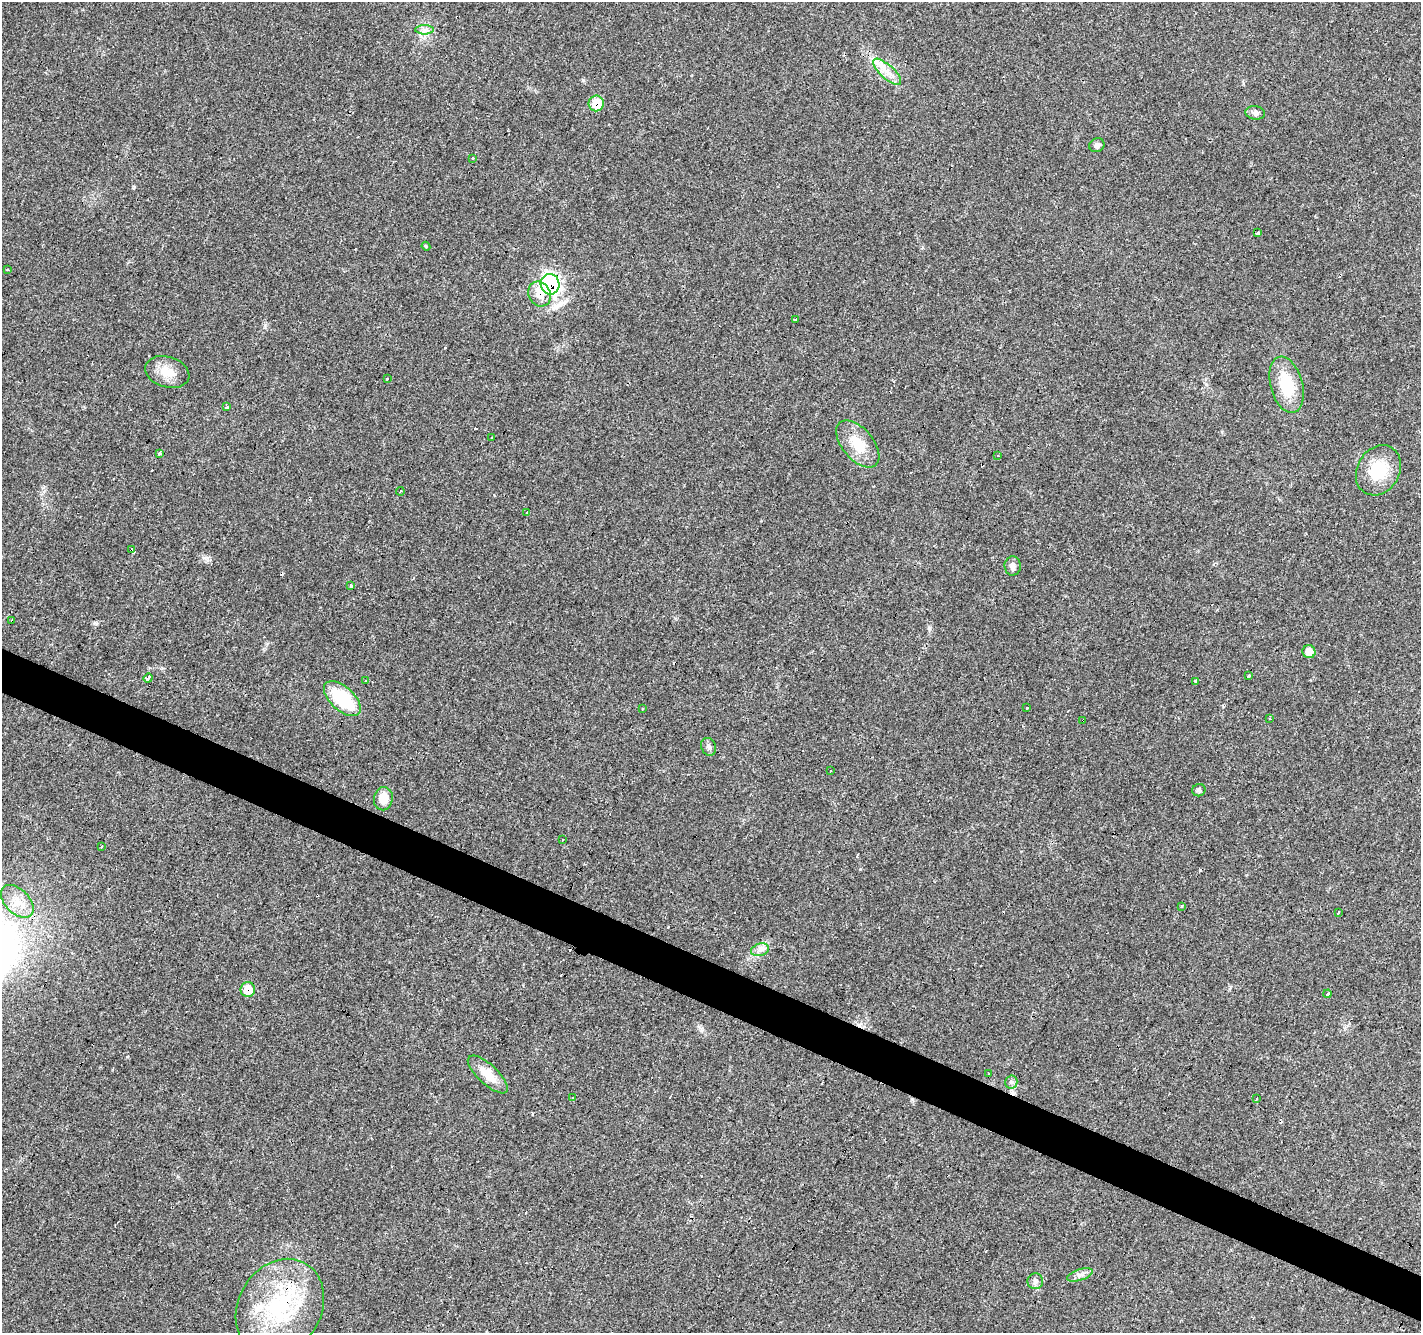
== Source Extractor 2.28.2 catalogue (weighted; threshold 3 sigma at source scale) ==
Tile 6 of 4 x 4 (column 2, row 2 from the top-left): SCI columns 1421-2839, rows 2865-4195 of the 5684 x 5795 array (HDU 1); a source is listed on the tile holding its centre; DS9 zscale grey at full resolution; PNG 1423 x 1335 px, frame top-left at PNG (2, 2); each listed source drawn as its Kron ellipse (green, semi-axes under 4 px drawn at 4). Shown black and unused: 3% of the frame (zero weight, under 3 of 4 exposures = <1% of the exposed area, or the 3 px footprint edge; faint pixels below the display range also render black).
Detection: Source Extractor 2.28.2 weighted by HDU 2 'WHT'; one run over the whole footprint, this tile lists its part. Background 0.04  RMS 0.0035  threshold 0.0158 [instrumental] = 3 sigma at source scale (4.5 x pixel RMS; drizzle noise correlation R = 1.50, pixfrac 1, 0.0396/0.0396 arcsec/px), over >= 5 px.
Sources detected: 82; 24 cosmic-ray / hot-pixel residue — neither listed nor drawn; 1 inside a brighter listed object's ellipse — not listed separately; the other 57 listed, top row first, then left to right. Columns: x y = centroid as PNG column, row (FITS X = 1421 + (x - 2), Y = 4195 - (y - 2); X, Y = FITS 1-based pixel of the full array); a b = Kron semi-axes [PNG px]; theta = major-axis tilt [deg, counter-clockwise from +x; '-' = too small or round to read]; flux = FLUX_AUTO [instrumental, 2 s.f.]
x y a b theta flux
425 30 9 4 0 1.2
887 72 18 6 -42 3.6
596 103 8 7 - 9.7
1255 113 10 6 -10 1.2
1097 145 8 6 31 1.2
472 158 3 3 - 1.3
1257 233 4 3 - 3.1
426 246 4 4 - 0.35
8 270 3 2 - 0.38
550 284 10 9 - 99
540 294 13 11 -62 4.5
795 319 4 3 - 0.68
167 372 22 15 -17 6
387 379 3 3 - 1.2
1287 385 29 16 -75 14
227 407 3 3 - 2.3
492 438 3 3 - 1.3
858 444 28 15 -50 9.3
159 453 4 3 - 0.91
998 455 3 3 - 1.1
1378 470 26 21 59 13
400 491 4 2 - 0.38
527 513 3 3 - 0.68
132 549 4 3 - 8.2
1013 566 9 8 - 1.7
351 585 4 3 - 2.2
12 621 3 3 - 0.87
1309 652 6 6 - 3.4
1248 676 4 3 - 2.2
148 678 4 3 - 4.4
366 681 3 3 - 0.6
1195 682 4 3 - 3.5
342 699 22 12 -42 20
1027 708 3 3 - 1.4
642 709 3 3 - 1.3
1269 718 3 2 - 0.52
1083 720 3 3 - 1
709 747 9 7 -65 1.1
831 770 3 3 - 0.48
1199 790 7 6 - 0.76
383 799 12 9 81 5
562 839 3 3 - 1.4
101 846 3 3 - 1.3
17 901 20 12 -46 5.6
1181 907 3 3 - 3.1
1338 913 3 3 - 0.95
760 950 9 6 19 1.5
248 990 7 7 - 8
1328 994 4 3 - 3.1
488 1074 25 9 -43 6.5
989 1074 3 2 - 0.46
1011 1082 6 6 - 0.88
573 1098 3 3 - 1.1
1256 1099 3 3 - 1
1080 1275 13 5 19 1.5
1035 1281 8 8 - 1.2
280 1307 51 41 58 45
Overlapping masked pixels (flux is a lower limit): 8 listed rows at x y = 596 103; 550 284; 540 294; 132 549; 12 621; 1083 720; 248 990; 280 1307
Unlisted compact peaks at least as high as the median listed source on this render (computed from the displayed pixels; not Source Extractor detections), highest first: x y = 930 628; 134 187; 583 80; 97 624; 265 325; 127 1057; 207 558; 860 869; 162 668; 702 1030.